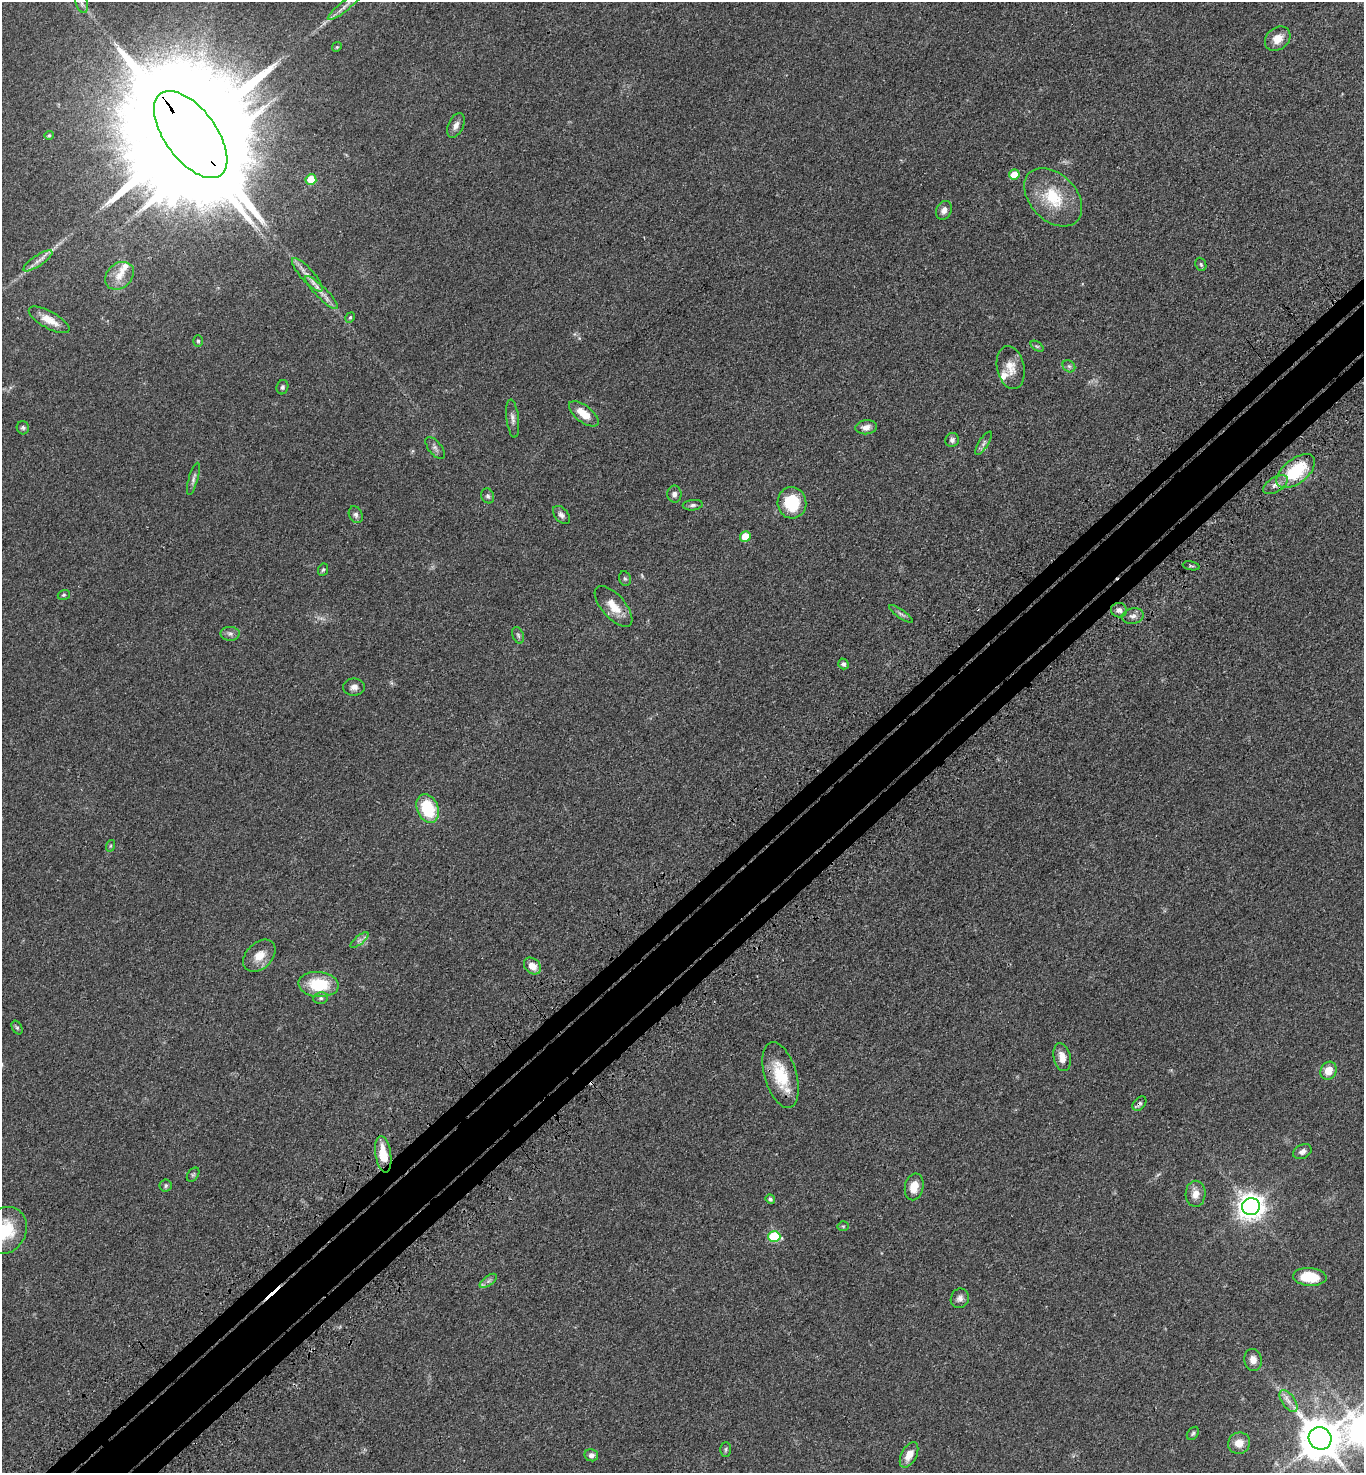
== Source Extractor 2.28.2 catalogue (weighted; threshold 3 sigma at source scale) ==
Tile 7 of 4 x 4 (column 3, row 2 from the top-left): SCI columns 2972-4333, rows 3044-4514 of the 6086 x 6088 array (HDU 1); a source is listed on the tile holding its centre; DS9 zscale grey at full resolution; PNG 1366 x 1475 px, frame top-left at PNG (2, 2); each listed source drawn as its Kron ellipse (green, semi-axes under 4 px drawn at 4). Shown black and unused: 6% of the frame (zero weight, under 3 of 4 exposures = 6% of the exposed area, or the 3 px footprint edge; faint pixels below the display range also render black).
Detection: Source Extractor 2.28.2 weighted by HDU 2 'WHT'; one run over the whole footprint, this tile lists its part. Background 0.0432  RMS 0.005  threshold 0.0226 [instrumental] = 3 sigma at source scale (4.5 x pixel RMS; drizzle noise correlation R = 1.50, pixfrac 1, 0.05/0.05 arcsec/px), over >= 5 px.
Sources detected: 92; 1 too faint to see at this stretch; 1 inside a brighter object's white glare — neither listed nor drawn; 4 inside a brighter listed object's ellipse — not listed separately; the other 86 listed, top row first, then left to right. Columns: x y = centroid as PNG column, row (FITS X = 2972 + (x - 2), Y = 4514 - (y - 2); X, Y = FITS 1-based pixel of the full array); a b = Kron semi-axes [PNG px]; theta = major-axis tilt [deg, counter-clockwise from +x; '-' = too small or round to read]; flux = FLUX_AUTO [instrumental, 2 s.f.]
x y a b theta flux
82 3 9 6 -71 1.7
345 6 22 5 39 3.6
1278 39 14 11 38 5.7
337 47 5 4 - 0.6
456 125 13 7 65 2.6
49 135 4 4 - 0.54
191 135 51 25 -53 38000
1014 174 5 5 - 8.7
311 180 5 5 - 14
1053 197 34 23 -46 20
944 210 10 7 62 2.6
38 261 17 5 34 3
1201 264 7 5 -69 0.91
307 275 21 6 -48 4.3
119 276 16 12 41 6.3
321 293 22 5 -45 4.1
350 317 5 4 - 0.86
49 320 23 8 -29 6.7
198 341 5 5 - 0.81
1037 346 7 4 -36 0.86
1069 366 7 5 -43 1.1
1011 367 22 13 -78 6.9
282 387 7 6 - 1.1
584 414 18 8 -38 8.1
513 418 19 6 -83 2.4
866 427 11 7 7 3.2
23 428 7 6 - 0.98
952 440 7 6 - 1.5
984 443 13 5 58 1.7
435 448 13 6 -52 1.8
1296 471 23 12 39 27
193 479 17 4 74 1.7
1275 485 14 7 31 3
674 494 8 7 - 1.9
488 496 8 6 -64 1.2
792 503 15 14 - 21
693 505 10 5 5 1.3
356 515 9 6 -64 1.5
561 515 10 6 -48 1.9
745 536 5 5 - 10
1191 566 8 2 -11 0.64
323 570 6 5 - 0.79
625 579 7 5 -72 0.93
64 595 6 4 19 0.76
614 606 25 11 -49 8.4
1119 610 8 7 - 2.1
901 614 14 4 -35 1.4
1133 616 11 7 12 2.2
230 634 9 7 -1 1.8
518 635 9 5 -70 1.1
843 664 5 5 - 1.2
354 687 11 8 1 2.4
428 809 15 10 -68 22
110 846 6 3 71 0.58
359 940 11 3 40 1.2
259 956 19 13 44 6.8
532 966 9 7 -43 4.7
319 984 20 12 -6 20
321 998 7 5 13 1
17 1028 7 5 -62 0.84
1062 1057 14 8 -78 4.7
1329 1071 9 8 - 6.2
780 1075 34 16 -73 19
1139 1104 8 5 51 1.2
1302 1152 10 7 27 1.9
383 1154 18 7 -81 11
193 1175 8 5 53 0.86
166 1186 6 6 - 0.98
914 1187 13 9 78 6.6
1196 1194 13 10 88 4.5
770 1199 5 4 - 1
1251 1207 9 8 - 500
843 1226 5 5 - 0.59
5 1230 24 20 60 21
774 1236 6 5 - 24
1310 1277 17 9 -4 16
488 1281 10 5 35 1.6
960 1298 10 9 - 2.3
1253 1360 11 8 -81 3.6
1288 1401 13 6 -56 2.9
1193 1433 7 5 51 0.87
1320 1438 11 11 - 1700
1239 1443 11 10 - 5.3
726 1449 7 5 89 0.91
591 1455 7 6 - 1.9
909 1455 14 7 62 5.4
Overlapping masked pixels (flux is a lower limit): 2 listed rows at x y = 191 135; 1139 1104
Isophote crosses this tile's border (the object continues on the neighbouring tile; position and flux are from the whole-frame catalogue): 2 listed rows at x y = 191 135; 5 1230